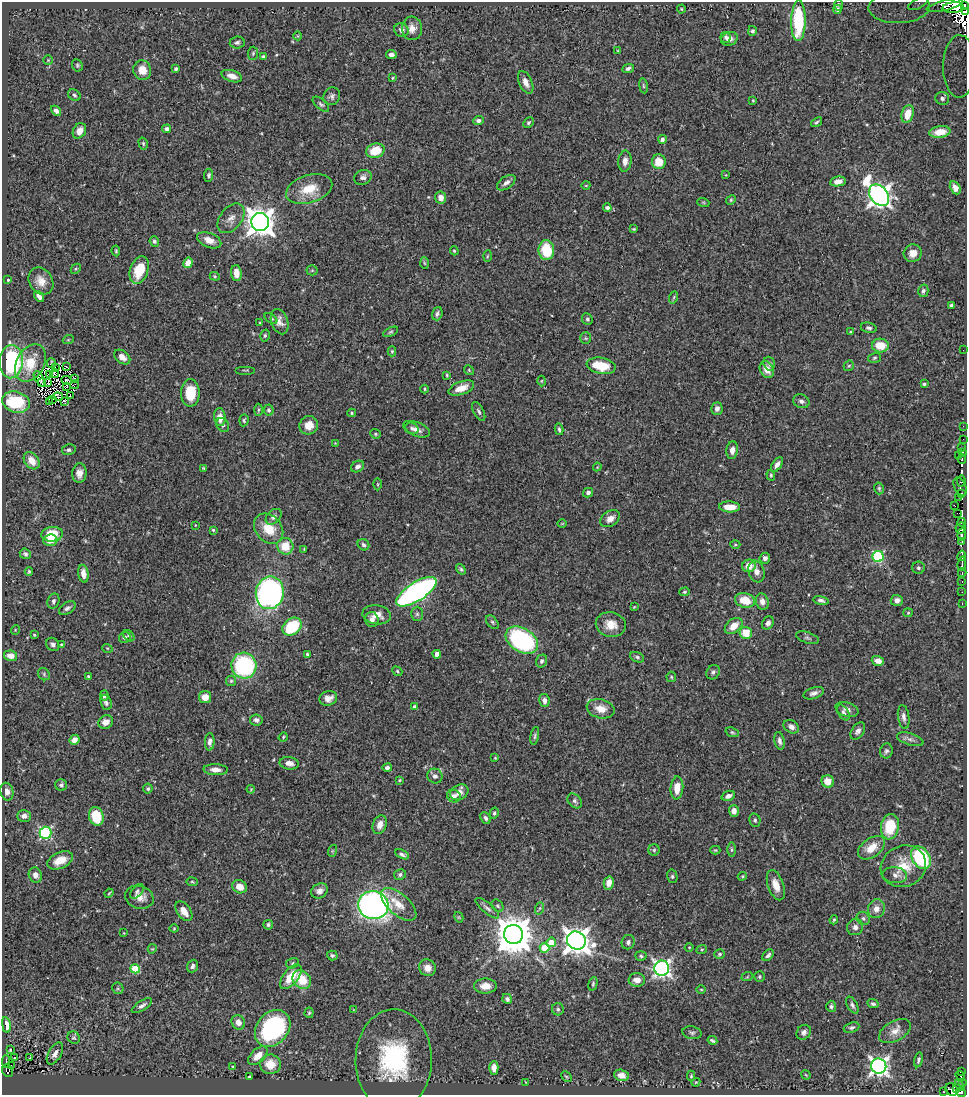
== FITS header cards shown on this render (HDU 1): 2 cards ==
NAXIS1  =                  965
NAXIS2  =                 1093

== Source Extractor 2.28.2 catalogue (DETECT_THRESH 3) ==
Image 965 x 1093 px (HDU 1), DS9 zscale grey, 1 PNG px = 1 image px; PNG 969 x 1097 px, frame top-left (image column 1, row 1093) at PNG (2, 2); each listed source drawn as its Kron ellipse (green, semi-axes under 4 px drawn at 4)
Background 0.646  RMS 0.024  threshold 0.0724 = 3 sigma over >= 5 px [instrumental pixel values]
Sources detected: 414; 12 with non-positive FLUX_AUTO (blend fragments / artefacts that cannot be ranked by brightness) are neither listed nor drawn; the other 402 listed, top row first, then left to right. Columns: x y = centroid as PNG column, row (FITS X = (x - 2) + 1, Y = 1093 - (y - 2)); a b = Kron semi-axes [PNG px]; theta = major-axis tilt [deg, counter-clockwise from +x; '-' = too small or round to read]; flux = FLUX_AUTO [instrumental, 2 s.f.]
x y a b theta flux
918 4 11 5 28 10
839 5 5 3 - 1.9
945 5 18 5 14 33
964 6 4 3 - 42
899 7 30 16 2 59
953 8 10 5 5 160
681 9 4 4 - 1.7
837 10 4 4 - 3.5
965 12 4 3 - 91
798 21 20 7 89 99
412 28 12 10 -83 14
401 30 7 6 - 7.6
752 31 5 4 - 3.4
298 36 4 3 - 1.2
726 37 6 5 - 4.4
729 39 8 6 22 9.4
237 42 7 6 - 4.6
618 51 3 3 - 1.5
253 53 6 5 - 2.7
391 54 5 4 - 5.9
263 56 3 3 - 2
48 60 4 4 - 1.4
77 65 6 5 - 2.6
959 66 31 16 89 10
628 68 6 4 22 4.2
176 69 3 3 - 4.3
142 70 10 9 - 19
232 76 10 5 -18 11
393 78 4 3 - 1.7
526 82 12 6 -66 11
643 86 7 3 -81 2.4
74 95 7 5 -34 3.6
332 96 9 8 - 5.8
942 98 7 6 - 4.3
753 100 3 3 - 1.5
321 104 10 5 -41 3.7
56 111 6 4 -44 5.1
908 114 9 6 75 28
478 121 5 4 - 4.6
816 122 6 3 37 2.8
528 123 6 4 46 3
167 129 4 4 - 6.5
79 131 8 6 58 12
940 132 10 6 8 17
662 139 4 4 - 6
143 143 6 4 -75 2.4
375 151 9 7 17 36
625 161 10 6 84 9.7
659 162 7 7 - 27
209 175 6 4 84 2.9
726 175 4 2 - 1.1
363 177 9 7 23 6.2
838 181 8 5 10 11
506 183 10 6 34 7.1
586 185 4 3 - 1.2
955 188 7 5 -62 11
309 189 24 14 16 41
879 195 12 8 -52 1300
441 198 6 5 - 12
731 200 5 4 - 2.1
703 202 6 4 -18 2.1
607 208 4 4 - 5.9
231 218 17 11 52 13
260 222 9 9 - 2200
634 229 3 3 - 1.7
209 240 13 7 -22 17
154 242 5 4 - 3.2
546 250 10 7 -90 59
116 251 5 3 - 2.1
454 251 5 3 - 1.9
913 253 9 8 - 15
487 256 6 4 87 1.8
188 263 5 4 - 17
424 263 6 4 -87 2
76 269 6 3 45 1.8
139 270 14 9 71 47
312 270 5 5 - 2.2
236 273 8 5 -85 17
215 276 5 4 - 1.9
8 280 3 2 - 1.5
41 281 14 11 -58 17
923 291 6 5 - 4
39 296 6 4 -52 6.4
674 297 6 4 71 2.3
951 305 4 3 - 3.1
437 314 7 5 71 4.6
271 318 7 4 -36 3.1
587 319 6 5 - 3
260 322 3 3 - 1.4
280 322 13 8 -72 10
869 328 8 5 -12 3.6
390 332 8 4 27 2.7
850 332 3 3 - 1.5
265 335 6 4 75 2.8
586 338 6 5 - 2.9
68 340 5 3 - 1.6
880 346 8 7 - 34
963 350 2 2 - 65
392 351 5 4 - 2
122 357 9 6 -38 9.9
874 358 6 5 - 2.7
11 362 16 11 86 140
30 363 20 14 61 43
51 363 5 3 - 1.1
769 364 7 5 -72 3.8
601 366 15 8 -11 44
849 366 6 5 - 2.5
66 367 3 2 - 1.8
55 368 3 2 - 1.3
245 370 10 2 0 1.7
469 370 5 4 - 1.9
767 370 9 6 -61 14
54 374 4 2 - 1.6
49 375 2 2 - 1.5
447 375 3 2 - 1.8
75 378 3 2 - 3.9
39 379 8 2 -62 2.6
67 380 5 3 - 0.62
541 381 5 3 - 1.5
42 383 4 3 - 2.4
48 383 2 2 - 0.66
924 384 4 3 - 2.5
74 385 4 2 - 2.3
66 386 4 2 - 2.2
461 388 13 6 20 21
425 389 4 3 - 1.7
190 393 14 9 89 40
58 396 5 2 - 2.4
70 396 2 2 - 1
53 399 2 2 - 0.45
64 401 3 3 - 2.8
801 401 8 6 -21 6.1
16 402 14 10 -17 86
49 402 2 2 - 1.1
717 409 6 5 - 7.5
258 410 6 4 88 2.5
269 410 5 5 - 2.9
479 411 10 5 -62 4.1
352 413 4 4 - 2.2
220 417 9 5 -82 15
244 420 6 4 84 2.8
223 425 7 5 -53 4.5
309 425 9 9 - 18
963 426 2 2 - 6.1
412 428 7 5 -31 4
417 429 14 7 -21 9.8
559 429 6 3 -77 3
375 434 5 4 - 2.4
963 439 2 2 - 3.2
335 443 4 4 - 1.2
962 448 3 2 - 2
69 450 7 5 10 4.1
732 450 9 5 83 9.5
962 452 3 2 - 34
959 455 3 2 - 42
962 459 4 3 - 21
32 461 9 7 -50 19
777 465 8 4 55 8
358 467 7 5 32 6.3
597 467 4 3 - 1.3
204 468 3 3 - 1.8
79 473 9 7 85 12
771 475 5 4 - 2.2
961 481 6 3 80 46
378 484 6 4 -89 2.1
960 487 10 5 -67 76
879 488 6 4 -76 2.8
588 493 5 4 - 4.4
961 494 4 4 - 150
958 497 3 3 - 18
955 506 2 2 - 1.1
730 507 10 5 -3 23
957 513 3 2 - 28
274 517 9 6 44 6.4
610 519 11 7 32 12
962 522 4 2 - 59
562 523 5 3 - 1.3
195 525 3 2 - 1
961 528 6 5 - 340
269 529 17 13 -48 38
213 530 3 3 - 2
52 534 11 7 6 40
962 535 6 3 85 200
50 540 7 6 - 14
962 541 3 2 - 11
363 545 6 5 - 3.8
735 545 5 3 - 1.7
285 546 8 8 - 35
304 549 3 3 - 1.2
25 554 6 5 - 3.7
878 556 5 5 - 150
962 556 5 3 - 160
765 558 5 5 - 5.5
962 564 7 3 84 90
749 566 7 6 - 20
918 568 6 6 - 3.7
461 569 6 4 -53 2.7
29 571 4 3 - 2.3
756 571 11 7 -72 12
962 573 4 2 - 19
83 574 9 5 -82 13
962 581 3 2 - 15
416 592 23 9 32 510
684 592 5 4 - 2.2
962 592 2 2 - 1.6
270 593 16 14 79 420
745 600 10 7 -15 34
821 600 8 4 -12 4.8
897 600 6 5 - 7.5
53 601 7 6 - 5
762 602 8 6 -72 10
962 603 3 2 - 7
634 607 3 2 - 1.2
67 608 9 5 33 4.9
908 613 5 4 - 1.9
417 614 7 6 - 3.9
377 615 14 9 -9 18
372 619 7 6 - 8.3
492 622 8 5 -50 3.3
768 623 7 5 57 6.9
611 625 15 12 -13 23
734 626 10 6 39 21
292 627 10 8 37 94
15 630 5 3 - 1.2
746 633 6 6 - 36
34 635 3 2 - 1.3
129 636 6 4 -48 2.5
125 637 6 5 - 4.1
807 638 12 5 -18 4
522 640 17 11 -33 240
53 644 7 6 - 5.2
62 645 4 3 - 3.9
107 648 5 3 - 1.4
307 654 3 3 - 2.2
437 654 4 4 - 14
10 656 6 5 - 13
637 657 7 5 -23 3.6
542 661 6 5 - 3.9
878 661 6 4 -17 12
244 666 13 12 - 200
397 671 5 3 - 2.1
713 672 7 6 - 5
44 674 6 5 - 2.7
88 677 4 3 - 1.9
671 677 5 4 - 2.1
231 681 5 5 - 2.6
814 693 10 5 18 6.6
104 696 5 4 - 3.8
205 697 6 6 - 21
328 698 9 7 17 12
544 701 6 5 - 7.5
106 703 8 5 -70 4.4
415 707 4 3 - 6.4
601 709 14 9 -13 20
847 709 12 7 -19 8.2
843 713 9 5 -58 4.3
904 717 12 5 -82 6.9
256 720 6 5 - 6.6
106 722 7 6 - 15
791 727 8 6 -32 7.7
858 731 9 6 56 6.1
732 732 7 4 -19 2.5
535 736 9 4 79 3.4
283 737 5 4 - 2
910 739 14 6 -17 7.1
74 740 5 5 - 12
780 741 9 5 -79 6.3
210 742 8 5 87 7.4
886 751 7 6 - 4.2
495 758 4 4 - 1.4
289 763 10 6 -9 9.8
387 768 5 4 - 5.1
216 770 12 5 -2 11
435 776 8 7 - 6.5
399 780 3 3 - 1.7
828 781 6 6 - 19
61 785 6 5 - 3.9
677 788 11 6 85 21
148 789 5 5 - 3.1
251 789 4 3 - 1.2
7 792 9 6 -77 8
459 792 9 7 29 12
454 796 7 6 - 7.4
728 796 7 4 21 7.4
575 801 8 6 -48 4.5
734 811 6 5 - 10
494 813 5 4 - 2.6
24 816 7 6 - 7.3
96 816 9 7 -75 50
486 818 6 4 -64 4.2
755 820 7 5 -76 3.3
380 825 9 6 72 12
890 827 13 9 79 63
45 833 6 6 - 210
871 848 15 9 35 27
654 850 5 5 - 2.8
715 850 5 4 - 1.8
731 850 7 3 -89 2.4
332 851 6 3 72 2.1
402 854 7 4 -25 4.6
921 858 12 8 -57 140
60 860 14 8 23 27
903 866 23 20 25 43
400 874 6 5 - 4
35 875 8 6 -65 8
895 875 12 8 -6 8.8
672 876 7 5 -77 3.4
742 876 4 3 - 1.9
192 882 5 3 - 1.7
609 883 6 5 - 14
776 885 16 8 -71 18
240 887 7 6 - 18
137 891 8 5 50 3.6
320 891 9 7 32 9.5
109 893 5 3 - 1.6
139 897 14 11 -18 15
399 904 21 10 -41 25
373 905 15 14 - 690
497 906 7 5 -51 3.3
487 908 15 5 -39 6.2
540 908 6 4 71 2.6
876 909 9 8 - 13
184 911 11 6 -55 16
459 917 5 4 - 1.8
863 918 7 6 - 4
834 920 5 3 - 1.8
268 925 5 4 - 3.5
855 927 8 8 - 6.7
174 928 4 4 - 1.5
124 933 3 2 - 0.88
513 934 9 9 - 4700
576 940 9 9 - 1800
551 942 5 4 - 27
628 942 7 6 - 4.8
689 947 4 3 - 1.3
544 948 5 5 - 38
152 949 5 3 - 1.5
702 949 5 3 - 1.8
720 954 5 4 - 2.9
332 955 5 5 - 3.5
768 955 7 4 45 4.1
641 956 5 5 - 2.6
293 963 6 5 - 2.8
192 966 6 5 - 4.7
428 968 8 8 - 13
662 968 7 7 - 550
135 969 5 4 - 61
291 977 14 7 51 39
747 977 6 3 19 1.8
759 977 5 5 - 2.7
302 980 10 8 -49 44
637 980 8 7 - 13
593 984 7 4 75 2.4
485 986 11 7 -1 18
118 988 6 5 - 2.7
701 989 5 3 - 1.5
507 999 5 4 - 3.5
873 1004 6 4 -24 3.4
852 1005 9 5 -61 4.6
142 1006 11 5 33 5.7
831 1006 5 5 - 3.1
558 1009 6 6 - 3.4
353 1010 3 2 - 0.89
309 1013 5 4 - 2.4
238 1022 7 6 - 11
6 1025 8 4 -80 19
852 1027 8 5 19 3.7
273 1028 20 15 50 260
895 1031 17 10 29 15
804 1032 8 6 49 6.1
692 1033 10 6 -11 4.5
74 1038 6 6 - 3.1
712 1040 5 3 - 3
10 1050 4 3 - 1.6
55 1053 12 6 59 11
258 1056 11 6 42 23
15 1058 3 2 - 2.5
30 1058 2 2 - 1
394 1060 50 38 89 210
918 1060 7 4 77 3.7
6 1062 6 2 90 17
270 1064 10 10 - 33
11 1065 2 2 - 2.9
233 1066 4 3 - 1.3
879 1066 8 7 - 700
494 1068 7 4 90 11
7 1071 6 5 - 32
961 1072 4 2 - 17
621 1075 7 5 -15 8.8
806 1075 5 4 - 1.5
691 1076 5 4 - 2
960 1076 5 3 - 76
249 1077 4 3 - 3
566 1077 6 3 -44 1.7
525 1082 3 2 - 1
696 1082 4 3 - 1.5
962 1082 3 2 - 33
959 1086 6 3 -53 79
956 1088 3 3 - 45
952 1090 7 5 -51 180
944 1092 3 2 - 13
961 1092 5 4 - 99
At the frame edge (FLAGS 8, measured only in part): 6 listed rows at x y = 918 4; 964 6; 899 7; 965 12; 959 66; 961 1092
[12 non-positive-flux detections neither listed nor drawn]